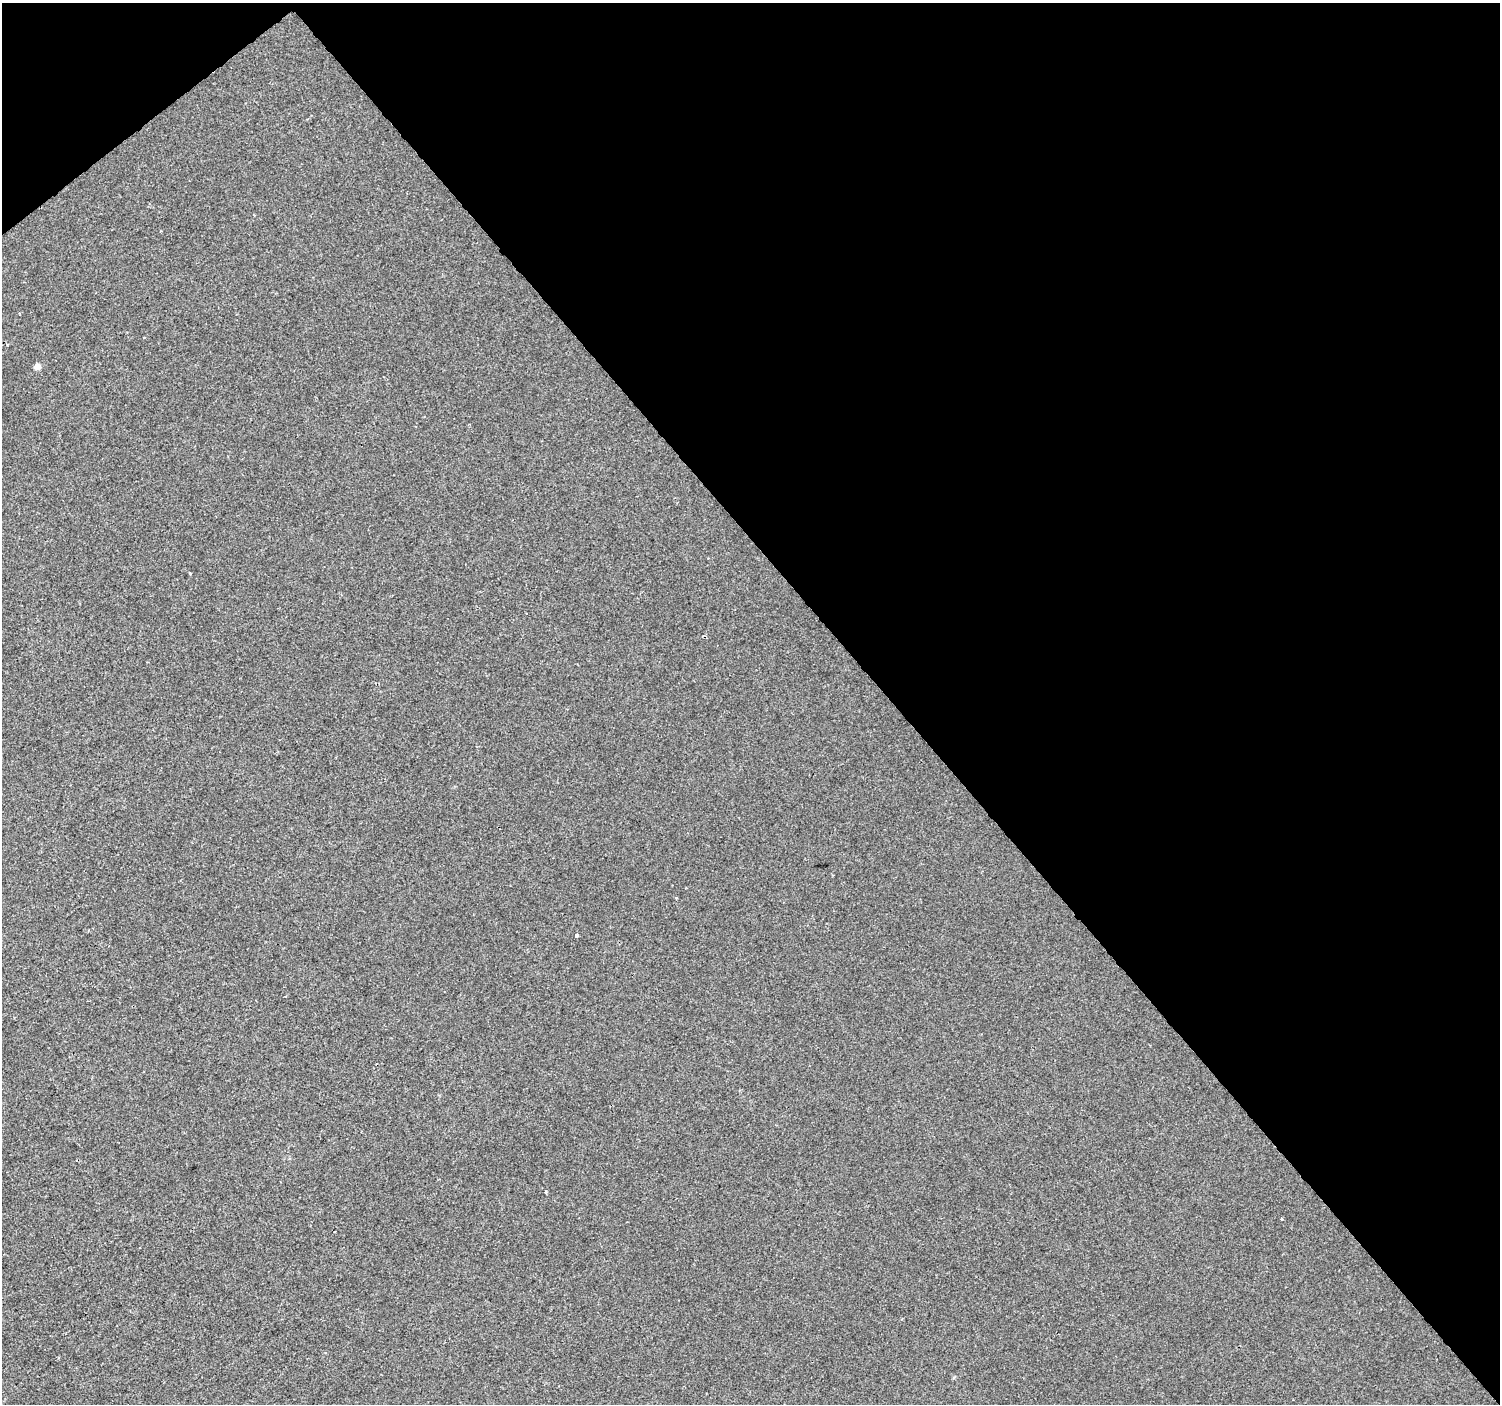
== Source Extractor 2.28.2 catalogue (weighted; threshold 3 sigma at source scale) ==
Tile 3 of 4 x 4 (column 3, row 1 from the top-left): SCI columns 3003-4500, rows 4412-5813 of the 6000 x 5953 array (HDU 1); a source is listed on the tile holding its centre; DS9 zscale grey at full resolution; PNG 1502 x 1406 px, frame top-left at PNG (2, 3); no overlay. Shown black and unused: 42% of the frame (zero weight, under 2 of 3 exposures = <1% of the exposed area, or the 3 px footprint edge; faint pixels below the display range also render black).
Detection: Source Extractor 2.28.2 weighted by HDU 2 'WHT'; one run over the whole footprint, this tile lists its part. Background -4.67e-05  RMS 0.0042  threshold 0.0187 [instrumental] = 3 sigma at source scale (4.5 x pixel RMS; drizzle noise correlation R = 1.50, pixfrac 1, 0.0396/0.0396 arcsec/px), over >= 5 px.
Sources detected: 4; all 4 listed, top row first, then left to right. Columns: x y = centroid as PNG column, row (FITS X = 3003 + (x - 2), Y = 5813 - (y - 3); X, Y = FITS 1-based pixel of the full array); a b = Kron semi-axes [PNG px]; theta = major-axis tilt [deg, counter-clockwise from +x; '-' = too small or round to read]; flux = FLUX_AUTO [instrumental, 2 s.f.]
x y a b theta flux
37 366 5 5 - 3.2
577 935 4 3 - 0.98
546 1191 3 3 - 0.67
1281 1219 3 3 - 1.5